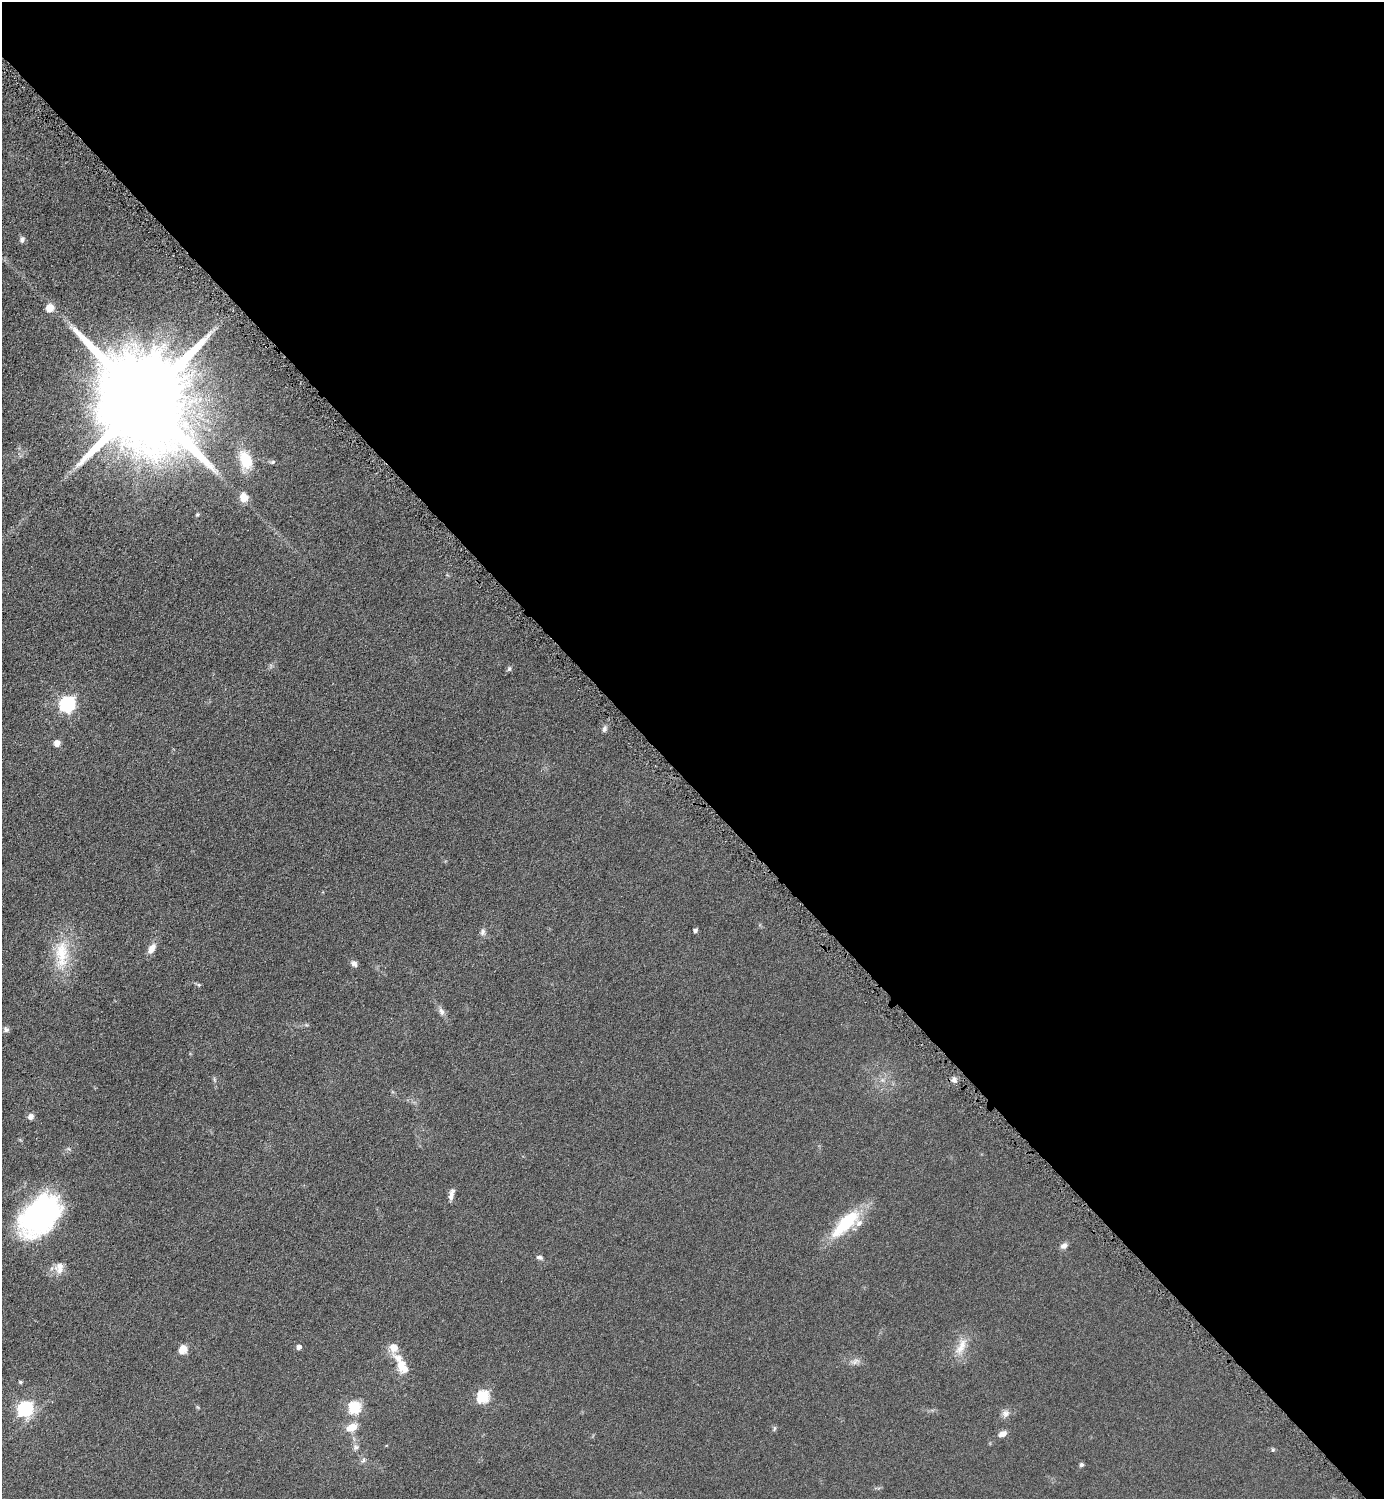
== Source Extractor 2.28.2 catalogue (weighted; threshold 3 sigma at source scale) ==
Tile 8 of 4 x 4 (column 4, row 2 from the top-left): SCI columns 4463-5844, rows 3011-4507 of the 6018 x 6018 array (HDU 1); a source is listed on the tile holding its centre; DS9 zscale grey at full resolution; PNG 1386 x 1501 px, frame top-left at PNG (2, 2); no overlay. Shown black and unused: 52% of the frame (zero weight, under 4 of 8 exposures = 1% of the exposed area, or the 3 px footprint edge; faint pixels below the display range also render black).
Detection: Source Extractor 2.28.2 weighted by HDU 2 'WHT'; one run over the whole footprint, this tile lists its part. Background 0.0766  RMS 0.0057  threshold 0.0234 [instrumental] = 3 sigma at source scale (4.09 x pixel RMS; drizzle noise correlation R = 1.36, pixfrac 0.8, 0.05/0.05 arcsec/px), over >= 5 px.
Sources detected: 51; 5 inside a brighter listed object's ellipse — not listed separately; the other 46 listed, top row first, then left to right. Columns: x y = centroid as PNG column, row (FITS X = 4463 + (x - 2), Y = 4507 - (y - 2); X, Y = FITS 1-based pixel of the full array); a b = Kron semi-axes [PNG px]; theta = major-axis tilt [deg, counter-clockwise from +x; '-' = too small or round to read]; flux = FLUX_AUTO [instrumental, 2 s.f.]
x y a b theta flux
22 240 8 6 83 1.9
50 308 5 5 - 13
143 400 33 21 -48 18000
245 460 25 15 -74 15
273 462 7 5 27 1
243 497 9 8 - 7.2
197 515 6 4 1 0.66
509 669 7 5 74 1.1
67 704 7 6 - 140
604 729 9 6 75 1.5
57 743 7 7 - 3.1
695 931 5 4 - 1.5
483 932 10 7 79 1.9
152 949 15 8 59 4.3
62 954 45 18 88 23
354 964 9 6 -39 1.9
199 985 7 5 -35 0.9
441 1011 13 7 -65 2.5
6 1030 8 7 - 1.7
214 1080 9 3 -69 0.81
882 1080 6 6 - 1.6
954 1080 7 7 - 2
31 1117 7 6 - 2.6
451 1195 12 6 85 2.7
40 1216 48 30 46 110
845 1223 43 15 45 29
1064 1246 9 7 34 2.3
540 1257 10 6 -14 1.5
60 1270 17 11 -23 4.9
299 1347 5 5 - 2.1
961 1347 28 11 64 8.2
183 1349 11 9 53 5
855 1361 12 6 29 2.4
402 1367 25 14 -61 9.3
20 1382 5 4 - 0.95
483 1397 6 6 - 57
354 1407 6 6 - 59
25 1409 7 6 - 120
1006 1413 11 9 48 2.8
352 1427 12 8 23 7.4
774 1428 8 4 81 0.81
1003 1434 9 6 22 3.4
355 1447 8 8 - 1.9
1273 1450 6 5 - 0.88
363 1460 7 5 60 1.2
1081 1465 5 5 - 1.2